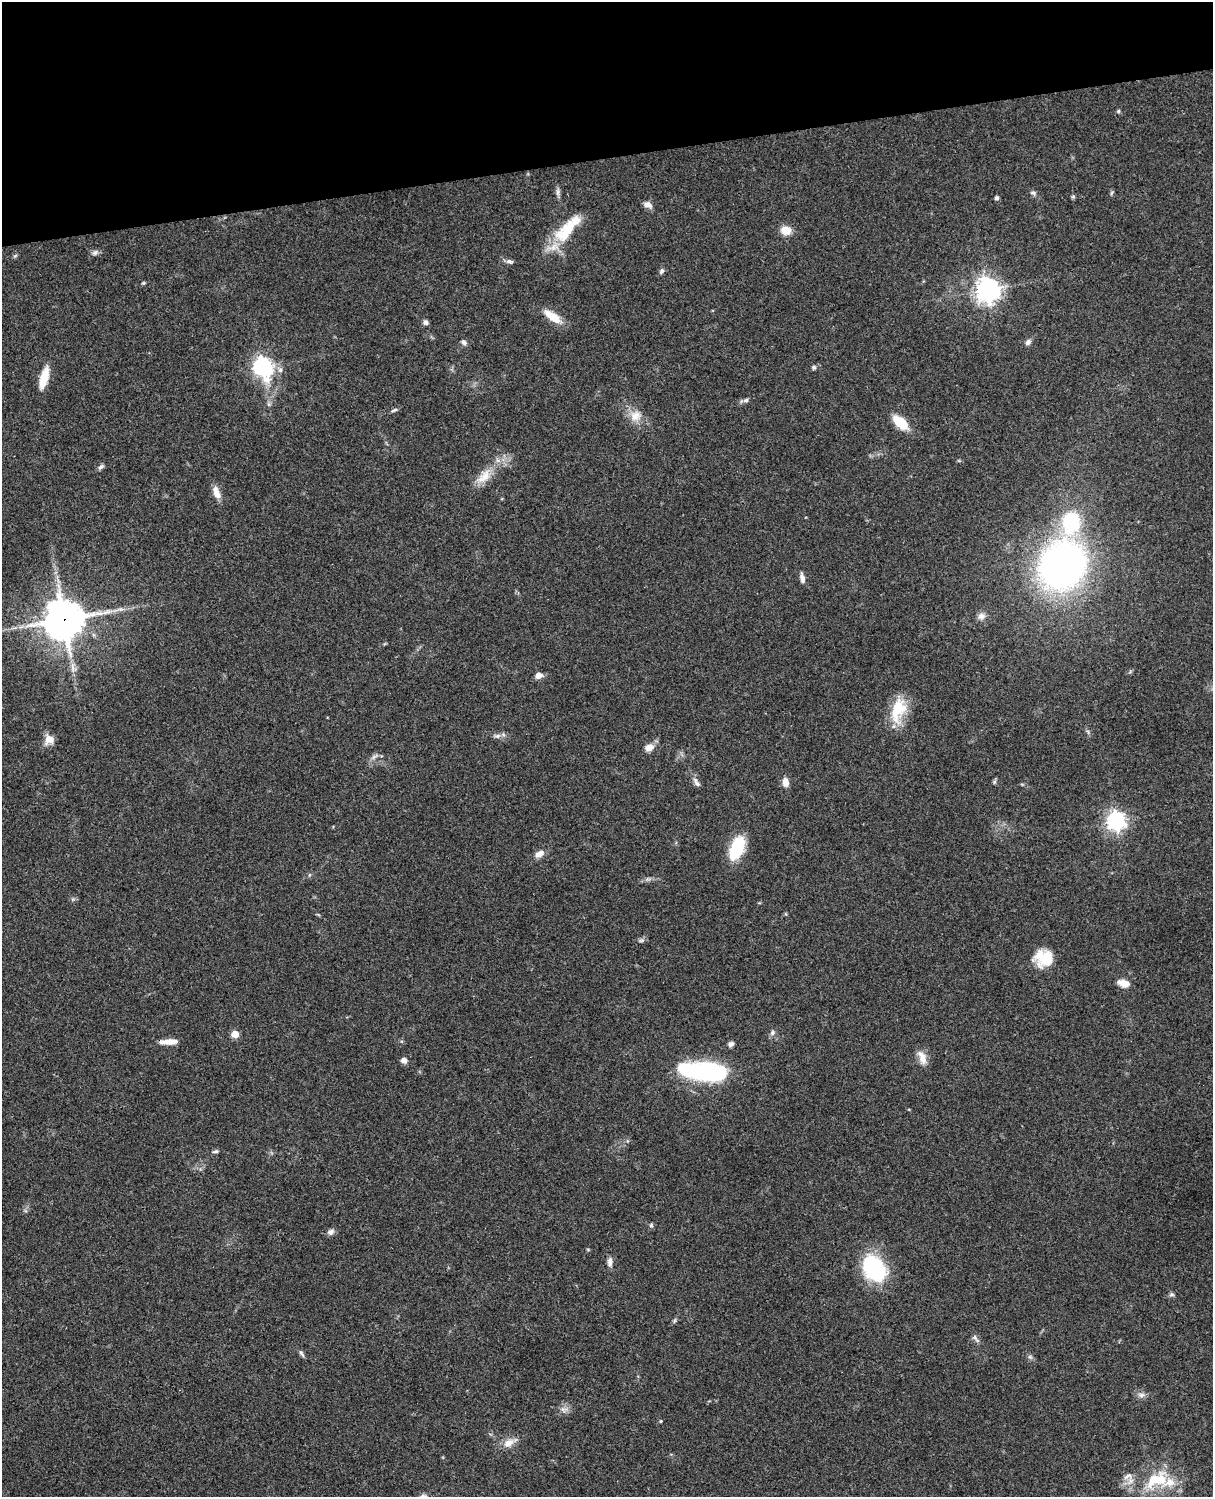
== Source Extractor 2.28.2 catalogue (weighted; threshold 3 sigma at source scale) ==
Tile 3 of 4 x 3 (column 3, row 1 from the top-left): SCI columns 2546-3756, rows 3268-4762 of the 5086 x 4926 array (HDU 1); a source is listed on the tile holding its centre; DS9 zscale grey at full resolution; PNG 1215 x 1499 px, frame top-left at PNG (2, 2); no overlay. Shown black and unused: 10% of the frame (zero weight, under 3 of 4 exposures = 6% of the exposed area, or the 3 px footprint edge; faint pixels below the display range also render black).
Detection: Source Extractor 2.28.2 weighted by HDU 2 'WHT'; one run over the whole footprint, this tile lists its part. Background 0.0794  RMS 0.0058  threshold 0.0262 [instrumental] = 3 sigma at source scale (4.5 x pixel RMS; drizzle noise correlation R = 1.50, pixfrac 1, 0.05/0.05 arcsec/px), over >= 5 px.
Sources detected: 77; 3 inside a brighter listed object's ellipse — not listed separately; the other 74 listed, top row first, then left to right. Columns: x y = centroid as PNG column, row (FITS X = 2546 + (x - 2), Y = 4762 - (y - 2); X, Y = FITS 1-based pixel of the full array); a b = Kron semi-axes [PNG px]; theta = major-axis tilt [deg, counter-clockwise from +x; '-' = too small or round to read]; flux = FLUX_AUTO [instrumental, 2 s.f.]
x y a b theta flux
1118 111 5 5 - 0.8
558 192 11 5 86 1.8
1033 193 10 5 -26 1.6
1111 193 6 4 70 0.83
1073 196 6 5 - 0.84
997 198 4 4 - 1.5
648 205 11 7 -27 3.2
786 230 14 11 -7 6.2
567 231 41 20 48 24
95 252 10 7 31 1.9
15 256 7 4 44 0.85
509 261 10 6 -11 1.7
661 271 7 6 - 1.5
143 283 5 4 - 0.69
988 289 8 8 - 560
553 317 26 9 -35 10
425 322 7 6 - 1.7
464 342 8 6 -57 1.7
1028 342 8 6 46 2
262 366 8 7 - 250
814 367 6 5 - 1.1
44 378 23 8 75 12
746 400 7 5 16 1.4
269 404 7 4 -89 1.2
394 410 10 4 21 1.2
635 416 17 14 25 7.6
900 422 16 9 -41 17
101 467 9 5 36 1.4
484 477 26 13 45 11
217 493 16 7 -69 5.7
1071 522 19 15 83 46
1063 565 36 31 53 310
802 578 13 5 -80 2.6
121 609 8 5 -9 1.7
981 616 11 9 20 3.2
64 619 13 13 - 1500
538 675 7 6 - 4
898 710 34 18 73 19
497 736 10 6 3 2
49 739 11 10 - 6
649 747 11 8 22 4.7
374 757 12 5 35 2.1
696 782 14 6 -59 2.5
785 782 9 7 -84 4.8
994 782 6 5 - 0.97
1116 821 7 7 - 270
737 848 25 13 67 25
539 854 12 8 32 3.9
641 940 7 4 1 1.1
1043 958 21 19 -1 15
1123 983 14 8 -15 5.3
772 1033 8 7 - 1.7
235 1034 5 5 - 11
169 1042 20 6 3 5.9
731 1044 7 6 - 1.7
922 1057 20 9 -69 5.4
404 1060 6 6 - 3.2
706 1072 39 12 -6 140
215 1151 9 5 11 1.2
651 1225 5 5 - 1
330 1232 9 7 27 2.3
610 1262 12 6 86 2.8
874 1269 28 19 -53 56
1172 1294 7 6 - 1.2
675 1320 8 3 71 0.92
975 1338 14 5 -47 2
302 1353 12 4 -54 1.4
1030 1357 6 6 - 1.2
1141 1395 11 6 -5 2.4
564 1409 11 7 -2 2.7
661 1421 4 4 - 0.48
509 1443 21 9 27 5.9
1128 1476 15 9 18 4.3
1153 1480 37 16 44 21
Overlapping masked pixels (flux is a lower limit): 1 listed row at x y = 64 619